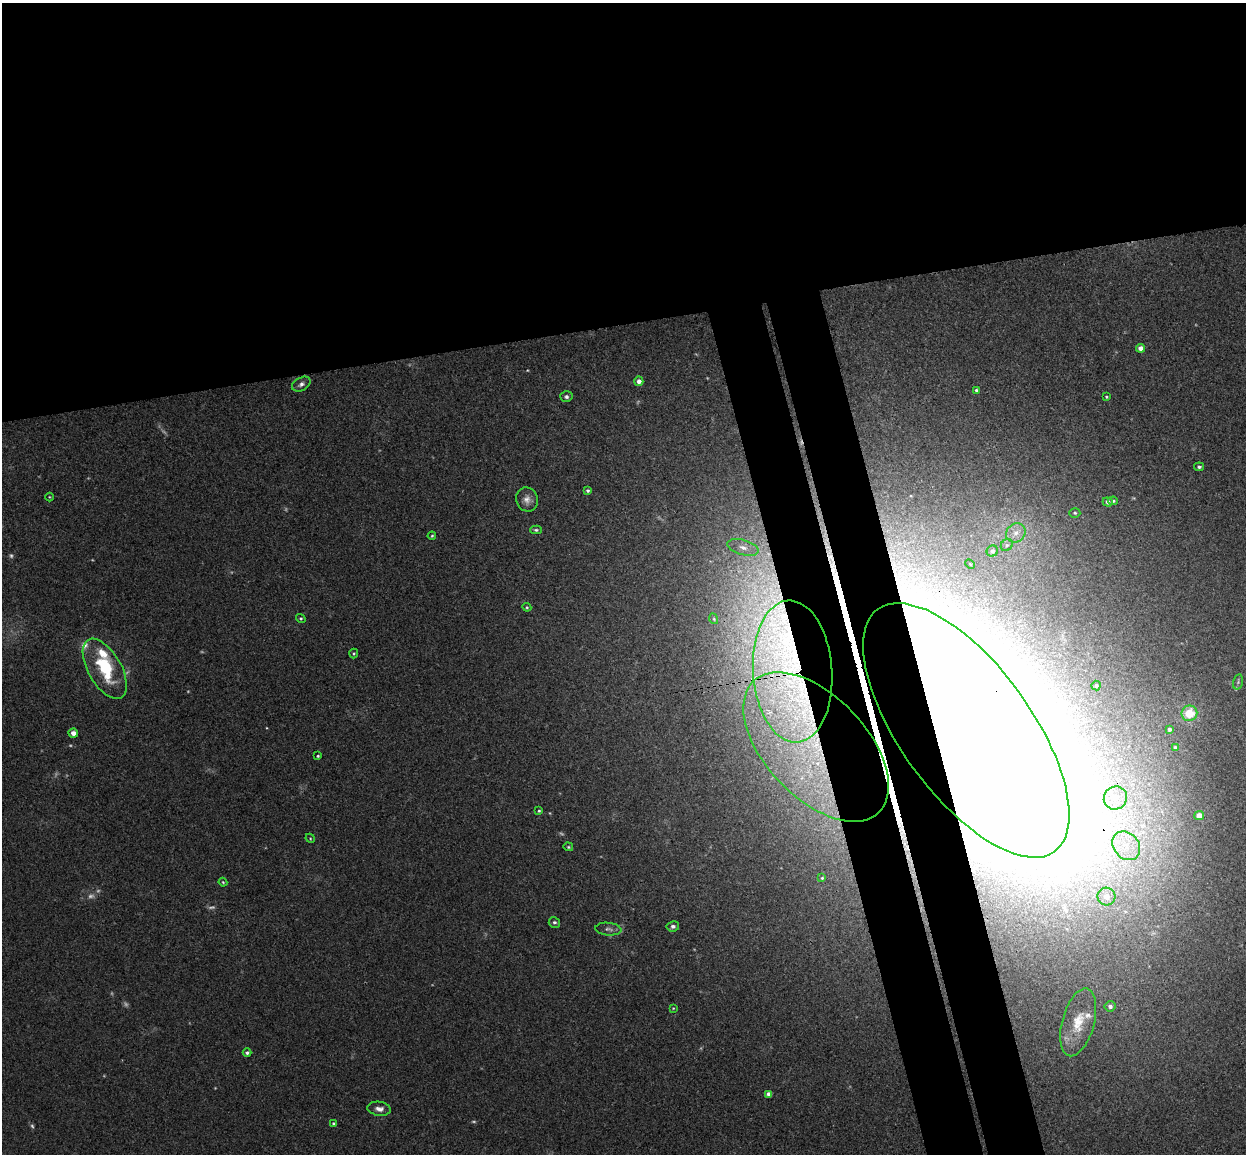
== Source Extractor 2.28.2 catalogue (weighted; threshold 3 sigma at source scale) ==
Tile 2 of 4 x 4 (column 2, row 1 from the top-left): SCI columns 1301-2544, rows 3608-4759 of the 5086 x 5029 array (HDU 1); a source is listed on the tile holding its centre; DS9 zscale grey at full resolution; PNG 1248 x 1156 px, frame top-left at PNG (2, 3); each listed source drawn as its Kron ellipse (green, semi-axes under 4 px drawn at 4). Shown black and unused: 34% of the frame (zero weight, under 3 of 4 exposures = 5% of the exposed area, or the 3 px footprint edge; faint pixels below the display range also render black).
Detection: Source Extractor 2.28.2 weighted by HDU 2 'WHT'; one run over the whole footprint, this tile lists its part. Background 0.0387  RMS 0.0042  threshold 0.0191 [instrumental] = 3 sigma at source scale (4.5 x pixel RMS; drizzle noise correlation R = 1.50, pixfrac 1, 0.05/0.05 arcsec/px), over >= 5 px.
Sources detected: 81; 15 too faint to see at this stretch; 1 inside a brighter object's white glare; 1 cosmic-ray / hot-pixel residue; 1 long thin detection or spike segment (spike, bleed or trail) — neither listed nor drawn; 9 inside a brighter listed object's ellipse — not listed separately; the other 54 listed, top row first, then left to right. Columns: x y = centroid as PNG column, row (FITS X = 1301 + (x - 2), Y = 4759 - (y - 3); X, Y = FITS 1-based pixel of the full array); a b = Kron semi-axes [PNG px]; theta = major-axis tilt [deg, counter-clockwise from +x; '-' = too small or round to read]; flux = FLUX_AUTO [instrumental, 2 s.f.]
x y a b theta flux
1140 348 4 4 - 2.8
639 381 4 4 - 2.3
301 384 10 6 30 1.6
976 390 4 3 - 0.61
566 397 6 5 - 1.1
1106 397 3 2 - 0.43
1199 467 5 4 - 0.82
588 491 4 4 - 0.83
49 497 4 3 - 0.34
527 500 12 11 - 3.1
1113 501 5 4 - 0.72
1108 502 5 4 - 1.4
1075 513 5 4 - 0.64
536 530 6 4 -1 0.73
1016 533 10 9 - 3.2
432 536 4 3 - 0.51
1007 545 6 5 - 0.99
743 547 16 7 -16 3.6
992 551 6 5 - 1.4
970 564 5 3 - 0.48
527 607 4 4 - 0.52
301 618 5 4 - 0.54
714 619 5 3 - 0.37
354 653 5 4 - 0.47
105 669 33 16 -60 24
793 671 71 39 -86 120
1238 682 8 5 76 0.83
1096 686 5 4 - 0.74
1189 713 8 7 - 9.3
1169 729 3 3 - 0.77
966 730 150 65 -54 5500
73 733 5 4 - 2.5
816 747 91 50 -47 180
1176 747 3 3 - 0.72
318 756 3 3 - 0.53
1115 798 12 11 - 5.5
539 811 4 3 - 0.5
1199 816 5 4 - 3.5
310 838 5 4 - 0.43
1126 846 16 12 -48 7.8
568 847 5 4 - 0.5
822 878 4 3 - 0.37
223 882 4 3 - 0.49
1106 897 9 9 - 4.5
554 922 6 5 - 0.82
673 926 6 5 - 1.2
608 929 13 6 -5 1.7
1110 1006 5 5 - 1.4
673 1008 3 3 - 0.34
1078 1022 35 16 75 12
247 1053 4 4 - 0.89
769 1094 4 4 - 1.9
379 1109 12 7 -8 2.5
333 1123 4 4 - 0.6
Overlapping masked pixels (flux is a lower limit): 3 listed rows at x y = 793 671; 966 730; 816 747